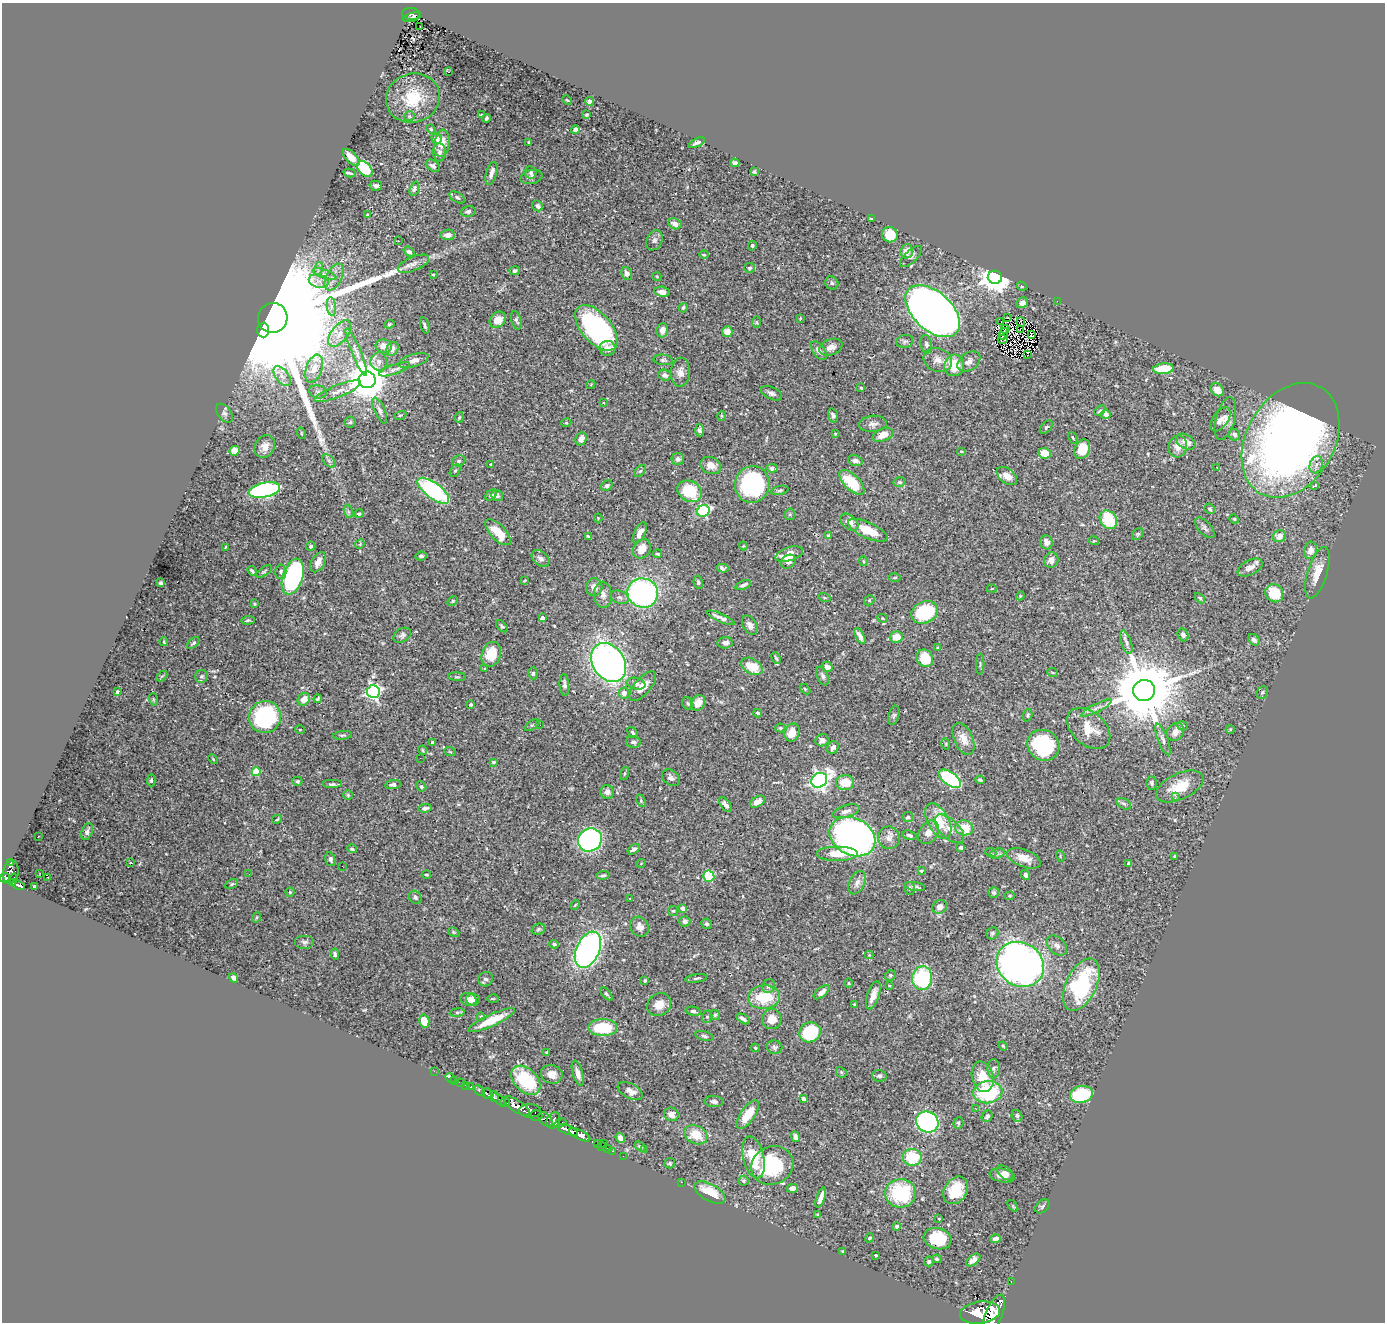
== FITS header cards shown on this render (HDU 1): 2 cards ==
NAXIS1  =                 1383
NAXIS2  =                 1320

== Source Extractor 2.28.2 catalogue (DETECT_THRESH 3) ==
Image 1383 x 1320 px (HDU 1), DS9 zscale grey, 1 PNG px = 1 image px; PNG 1387 x 1324 px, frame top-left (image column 1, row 1320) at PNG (2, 3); each listed source drawn as its Kron ellipse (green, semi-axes under 4 px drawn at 4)
Background 0.682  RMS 0.025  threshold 0.0749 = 3 sigma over >= 5 px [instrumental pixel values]
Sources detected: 518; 2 with non-positive FLUX_AUTO (blend fragments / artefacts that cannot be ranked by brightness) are neither listed nor drawn; of the other 516, the 500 brightest by FLUX_AUTO listed and drawn (16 fainter detections omitted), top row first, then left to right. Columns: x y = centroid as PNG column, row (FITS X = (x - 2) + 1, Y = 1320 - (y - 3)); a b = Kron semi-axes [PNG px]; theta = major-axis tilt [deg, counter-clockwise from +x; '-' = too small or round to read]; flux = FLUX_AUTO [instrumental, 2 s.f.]
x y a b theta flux
411 14 9 6 -5 150
412 17 9 2 16 50
420 27 3 2 - 2.9
448 72 4 2 - 4.1
413 98 27 24 19 64
567 100 5 3 - 1.5
589 101 4 4 - 6.4
482 115 3 3 - 2.3
587 115 3 3 - 2.2
409 116 6 4 20 2.7
486 118 4 3 - 2.8
431 129 5 4 - 1.6
575 130 4 4 - 7.5
437 138 5 5 - 14
529 142 3 3 - 1.8
442 143 13 7 81 16
697 143 9 4 25 5.3
439 152 9 6 -88 6.2
351 157 10 5 -46 17
735 163 5 4 - 4.3
433 166 8 5 -36 5.7
365 169 9 6 -48 81
754 172 4 3 - 2.7
349 173 6 2 -14 3.3
491 173 12 5 75 8
531 173 6 6 - 3.5
531 177 11 7 12 6.9
376 186 6 5 - 4.6
414 189 7 4 70 3.8
457 197 8 5 -29 3.5
537 206 6 5 - 6
468 211 7 5 16 4.2
367 215 4 3 - 2.4
871 219 4 3 - 1.5
675 224 7 5 -26 11
448 235 7 5 6 8.6
890 235 8 7 - 33
654 240 10 7 66 6.1
398 241 3 2 - 2.7
752 246 5 4 - 2.7
907 251 7 6 - 15
409 252 6 4 -37 5
704 255 4 4 - 1.9
911 257 14 6 43 5.8
413 264 16 7 22 10
749 268 5 5 - 6.5
318 269 7 4 72 4.1
515 271 5 4 - 3
627 273 7 5 -69 6.9
325 274 12 4 -19 7.5
433 275 3 2 - 1.4
334 277 14 8 61 14
657 277 4 3 - 1.3
995 277 7 6 - 2500
319 281 10 6 -16 9.8
832 283 7 6 - 3.6
1022 286 5 4 - 1.9
662 292 7 5 -8 12
1057 301 2 2 - 27
1022 303 6 5 - 6.8
331 307 9 4 -82 6.1
683 308 5 4 - 2.7
933 311 32 19 -42 1900
1008 317 3 2 - 1.6
273 318 15 14 - 160000
800 318 4 4 - 1.6
498 320 9 7 42 21
516 320 9 5 -74 3.7
1001 321 3 2 - 1900
756 322 6 4 -88 1.8
1021 322 5 2 - 2.6
389 324 5 4 - 2.2
425 325 8 3 -74 2.9
596 328 27 14 -49 310
1005 329 4 2 - 1.4
263 330 7 6 - 5200
662 330 7 6 - 10
1021 330 3 2 - 1.2
727 332 5 5 - 16
340 333 15 8 52 16
1004 334 6 2 74 1.3
1032 335 4 2 - 1.5
1003 339 5 2 - 2.2
905 341 8 6 10 4.3
926 344 9 5 -80 4.6
384 346 8 6 -10 12
831 347 12 8 21 12
607 348 8 7 - 9.3
392 349 7 5 58 8.4
819 351 11 5 -53 8.5
356 352 25 4 -67 11
1027 355 4 2 - 2.2
663 360 10 5 -4 3.8
938 360 15 11 -21 17
379 361 9 8 - 8.6
413 361 15 6 18 12
969 362 12 8 34 10
954 365 11 10 - 46
314 369 14 8 70 20
395 369 16 5 19 7.3
1163 369 10 5 4 51
680 372 14 9 88 12
665 375 7 5 -21 5.4
282 376 11 6 -51 9.5
367 380 8 8 - 5200
591 384 4 3 - 1.6
861 388 3 3 - 2
1217 390 7 5 -47 13
338 391 25 6 22 16
318 392 9 6 -14 5.4
771 393 11 6 -24 6.2
604 402 3 3 - 3.2
380 411 14 5 -66 6.6
1100 411 6 4 43 2.4
224 413 11 6 -52 5.1
1106 414 4 4 - 8.6
400 415 6 3 18 2
833 415 7 5 -69 4.5
721 416 5 3 - 1.5
459 417 5 4 - 2.1
1220 419 14 7 54 9
1225 419 22 9 75 15
350 422 5 5 - 3
566 423 5 3 - 1.5
873 424 14 8 4 8.7
1046 427 8 5 49 2.9
700 430 6 4 -85 4
301 433 6 3 -72 1.7
835 434 4 3 - 1.7
883 435 11 6 20 18
1234 435 6 5 - 6.2
1073 438 6 2 -61 1.7
581 439 7 5 65 10
1290 440 61 44 60 1600
1186 442 10 7 -31 14
265 446 12 9 60 13
1178 446 11 9 75 13
1082 449 10 7 66 44
234 451 5 4 - 21
961 451 5 3 - 1.5
1045 453 6 5 - 24
678 459 6 6 - 5.9
329 461 8 5 -45 4.2
459 461 7 5 21 3.9
855 461 7 5 -21 7.2
491 464 3 3 - 2.8
1316 465 9 6 73 8.2
711 466 11 8 -22 14
1217 467 3 3 - 3
772 468 6 4 -10 6.5
455 471 7 5 61 3.2
640 471 7 4 44 3.2
1007 476 11 7 -39 17
852 482 16 7 -44 67
900 482 6 4 12 2.8
752 484 18 17 - 200
607 486 6 5 - 3.6
1314 486 4 3 - 5.2
265 490 16 7 12 360
780 490 9 4 14 3.1
433 491 19 8 -36 200
690 491 13 10 -30 83
491 495 6 4 45 3.9
497 496 6 5 - 5.4
1210 509 5 4 - 3.2
348 511 7 4 -72 3.6
703 511 6 5 - 180
359 514 4 4 - 4.1
790 514 6 5 - 2.9
598 518 4 4 - 1.6
1234 519 5 4 - 1.9
1108 520 10 8 -53 64
849 522 10 6 -40 14
1205 528 13 6 -47 5.9
868 530 21 8 -24 38
498 532 17 7 -46 38
640 533 11 5 64 12
1138 534 6 5 - 2.5
588 536 4 3 - 2.2
828 536 4 3 - 1.8
1279 536 6 6 - 16
1094 541 5 3 - 1.5
1046 542 7 6 - 9.9
360 544 5 4 - 2
311 546 4 4 - 3.1
743 546 4 4 - 1.4
225 547 3 2 - 1.4
642 549 10 8 57 20
1311 550 9 6 74 12
657 554 5 4 - 2.8
789 554 14 6 17 29
421 556 6 4 7 3.7
540 558 10 7 -38 6.9
1051 560 8 7 - 8.9
863 561 5 3 - 1.6
318 562 11 6 61 14
788 562 8 6 37 9.6
1250 567 13 7 27 13
723 568 6 4 -13 4.6
252 571 5 3 - 2.7
264 572 9 4 35 2.7
281 572 7 5 -86 3.8
1317 573 27 9 73 25
293 577 18 10 72 330
895 578 6 3 1 1.8
524 581 3 2 - 1.4
698 582 7 4 -81 2.6
161 583 3 3 - 2.8
743 585 8 4 22 5.6
594 587 9 8 - 12
992 589 5 3 - 1.4
643 593 15 14 - 400
1274 593 9 8 - 57
603 595 13 9 -86 11
1020 596 4 3 - 1.7
619 597 9 6 -20 6.3
824 598 6 3 -19 1.8
1200 598 6 4 -45 2.5
869 600 5 5 - 2.5
453 601 6 4 28 2
255 604 4 4 - 1.7
924 612 14 10 27 120
542 618 4 4 - 11
721 618 14 3 -24 7.7
883 618 5 4 - 2
248 620 6 4 3 2.7
750 625 10 6 -60 7.4
502 626 7 4 -46 2.8
402 635 9 6 32 5.1
1183 635 7 5 -61 5.6
860 636 9 4 -61 8
896 637 6 5 - 22
1254 640 6 5 - 5.6
164 642 4 3 - 2.1
1126 642 12 5 -72 6.4
193 643 7 4 41 3.5
725 643 7 6 - 7.9
938 648 4 4 - 2.1
491 654 13 9 72 43
776 658 6 4 -68 2.5
925 658 9 8 - 42
609 663 21 15 -56 850
980 664 10 2 90 2.3
752 666 11 7 -30 33
827 667 5 5 - 8.9
485 669 3 3 - 2.8
533 673 6 4 89 3
1053 673 5 3 - 1.6
162 676 6 3 43 2
202 676 7 6 - 3.8
823 676 10 5 -69 5
457 677 9 3 -4 2.2
636 684 9 5 -12 7
564 685 11 4 -86 5.2
643 686 18 8 49 18
805 689 6 4 -45 2.1
1144 690 11 10 - 18000
117 692 3 3 - 2.5
373 692 6 6 - 410
1262 692 7 5 66 3
624 693 5 5 - 13
153 699 6 4 -72 2.1
304 699 7 5 49 14
318 699 4 3 - 2.5
698 703 8 6 55 20
688 704 7 5 -61 3.4
471 705 4 3 - 2.5
1097 708 17 4 27 7.5
758 713 4 4 - 4.7
894 715 10 5 72 4
1028 715 6 4 74 2.5
265 717 16 15 - 190
532 725 8 4 35 2.9
540 725 2 2 - 3.4
1182 726 6 4 -18 2.4
780 728 5 4 - 1.9
1089 728 25 16 -42 37
1230 729 4 4 - 1.8
300 730 5 3 - 1.4
633 732 6 4 -50 3.5
1175 732 9 8 - 11
792 733 9 7 68 22
343 735 9 4 7 3.2
964 739 17 9 -66 18
1163 739 17 5 -69 6.7
822 740 7 6 - 7.3
432 742 3 3 - 2.2
633 742 7 6 - 4.6
946 744 6 3 -73 1.8
1043 745 16 15 - 150
833 748 7 5 54 5.1
423 750 5 4 - 2.2
450 752 6 3 -19 1.4
420 758 2 2 - 2.3
213 759 5 3 - 1.7
494 762 4 3 - 2.5
256 772 4 4 - 66
624 774 7 3 71 2
671 778 10 7 -41 5.9
950 779 13 6 -35 190
151 780 6 4 87 2.9
819 780 8 7 - 640
980 780 5 3 - 2.5
297 781 5 4 - 2.9
845 782 9 7 1 29
1152 783 6 5 - 3.5
332 784 10 4 0 4.2
393 785 8 4 7 6
421 786 5 4 - 3
1180 786 25 13 25 46
607 792 7 6 - 7.9
348 795 5 5 - 2.3
1176 796 3 3 - 4.1
641 801 6 4 -68 2.2
757 802 8 5 30 11
1124 804 8 5 -28 3.7
725 805 9 4 -51 6.6
425 808 6 3 8 5.4
846 811 14 6 17 9.2
908 817 5 5 - 4.4
277 819 5 3 - 2
938 821 19 10 -61 50
964 828 9 7 -14 34
949 829 18 9 -44 18
87 831 9 5 70 6.3
929 832 13 9 55 13
910 835 7 4 -18 4.8
38 836 2 2 - 1.3
852 837 24 18 -27 950
889 838 11 11 - 11
590 840 12 11 - 420
961 847 4 3 - 5.9
352 849 5 4 - 2.4
634 849 7 4 33 4.4
837 853 21 7 0 29
991 853 5 3 - 2.1
997 854 7 4 16 4.4
1060 856 6 3 -74 1.7
1175 856 3 3 - 2.6
1024 858 18 8 -21 21
330 859 7 5 -74 5
11 862 4 3 - 45
131 863 4 2 - 1.3
641 863 5 3 - 1.3
1129 864 4 4 - 5.5
342 866 2 2 - 2.8
921 871 3 3 - 1.6
11 872 11 7 81 730
40 873 2 2 - 3.9
249 874 2 2 - 1.3
426 875 5 2 - 1.8
603 875 6 4 7 3.3
1025 875 5 4 - 5
709 876 6 5 - 78
5 878 5 4 - 510
14 878 5 3 - 88
47 878 3 2 - 4.4
13 882 3 3 - 160
857 883 12 7 64 9.5
232 884 7 4 27 2.6
18 885 7 3 -19 280
915 886 10 4 -10 3.9
35 887 4 3 - 5.3
910 888 6 5 - 3.9
290 892 4 4 - 2.3
994 892 5 5 - 3.4
1010 896 5 4 - 2.1
415 897 7 6 - 5.4
630 898 3 2 - 1.6
575 905 5 3 - 1.7
940 907 7 6 - 8.6
682 908 4 4 - 12
673 911 5 5 - 2.3
257 917 5 3 - 1.6
685 921 5 5 - 5.7
707 924 5 5 - 3.6
639 927 10 9 - 12
538 929 7 5 22 3.6
454 932 6 4 -22 2
992 933 6 5 - 3.2
304 942 10 7 0 5.8
554 944 5 4 - 3.2
1057 946 12 8 -44 7.7
588 950 19 11 66 560
335 954 6 3 -82 3.2
869 955 4 4 - 1.8
1020 964 24 21 -34 980
890 975 6 5 - 2.4
234 978 5 4 - 5.3
696 978 11 3 9 3.3
922 978 12 10 82 150
486 979 7 7 - 4.9
645 980 3 3 - 2.2
849 983 5 3 - 1.5
889 985 4 4 - 1.4
1081 985 28 15 64 190
769 986 7 6 - 4.4
822 992 9 4 39 7.3
606 994 8 4 -48 3.2
873 995 15 6 71 14
764 997 16 11 6 61
473 999 6 6 - 13
493 999 6 3 -1 1.7
468 1000 8 6 -20 9.2
854 1004 3 2 - 1.7
659 1005 12 11 - 18
693 1011 8 4 -12 3.8
457 1012 7 4 8 2.5
715 1015 5 5 - 2.5
481 1017 4 3 - 2.1
707 1017 6 5 - 3.3
743 1019 8 4 -31 6.2
772 1019 10 10 - 19
492 1020 26 6 25 36
424 1021 6 5 - 28
603 1028 14 8 0 69
810 1032 11 9 27 120
704 1036 9 4 -15 4.2
1003 1046 5 3 - 1.5
774 1047 8 6 -12 4
755 1048 4 3 - 1.8
546 1052 3 3 - 1.7
994 1069 10 6 90 4.4
434 1071 2 2 - 9.7
841 1072 6 4 -47 2.1
578 1073 13 5 -74 8.9
552 1074 11 9 -16 14
879 1076 7 6 - 5.4
983 1077 15 10 -75 33
450 1078 5 3 - 21
454 1080 2 2 - 4.7
526 1080 17 11 -43 87
460 1083 4 2 - 17
466 1085 3 2 - 17
471 1087 3 3 - 45
479 1091 7 3 -42 170
630 1091 13 7 -27 12
988 1092 15 11 7 130
487 1093 5 5 - 390
1081 1094 11 8 12 100
494 1098 3 3 - 570
499 1099 10 4 -45 1000
803 1099 4 3 - 4.4
505 1102 5 3 - 480
714 1102 9 5 -4 5.1
517 1106 15 6 -33 3900
975 1108 2 2 - 26
530 1111 11 6 -1 1600
671 1114 7 6 - 8.8
748 1114 16 7 56 35
536 1116 6 5 - 460
987 1116 6 5 - 4
1017 1116 6 5 - 3.6
546 1119 8 5 -51 510
553 1121 8 6 70 790
927 1122 11 10 - 310
560 1123 6 3 28 400
958 1123 6 5 - 3.2
567 1130 11 4 -22 1900
580 1135 11 4 -26 1900
696 1135 12 9 -25 34
795 1137 5 4 - 5.9
620 1138 5 4 - 11
603 1143 3 2 - 40
597 1144 3 2 - 33
602 1146 5 2 - 20
640 1147 6 4 -36 3.1
607 1148 2 2 - 14
645 1149 3 2 - 2.3
612 1151 3 2 - 22
623 1156 2 2 - 11
754 1157 21 10 -77 62
912 1157 9 8 - 67
670 1163 5 5 - 2.9
772 1165 21 19 24 120
1005 1173 9 5 -42 8
1002 1176 13 6 -11 11
744 1181 5 5 - 2.8
681 1182 3 2 - 220
792 1188 6 4 5 7.4
956 1190 15 11 56 41
710 1192 17 8 -30 44
900 1193 15 14 - 120
821 1198 10 4 70 16
1013 1206 7 3 -54 1.9
1042 1206 8 5 44 3.8
818 1215 4 4 - 2.2
939 1219 3 2 - 1.2
897 1227 4 4 - 4.2
870 1238 5 3 - 2.1
937 1239 14 10 -14 66
996 1239 5 4 - 7.5
843 1252 3 3 - 2.4
876 1255 3 3 - 3.4
937 1259 5 3 - 2
973 1260 8 5 39 8.5
929 1261 5 5 - 2.7
1011 1281 3 2 - 22
980 1313 20 11 7 8000
994 1314 21 8 67 6400
At the frame edge (FLAGS 8, measured only in part): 1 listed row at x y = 994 1314
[16 fainter detections neither listed nor drawn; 2 non-positive-flux detections neither listed nor drawn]